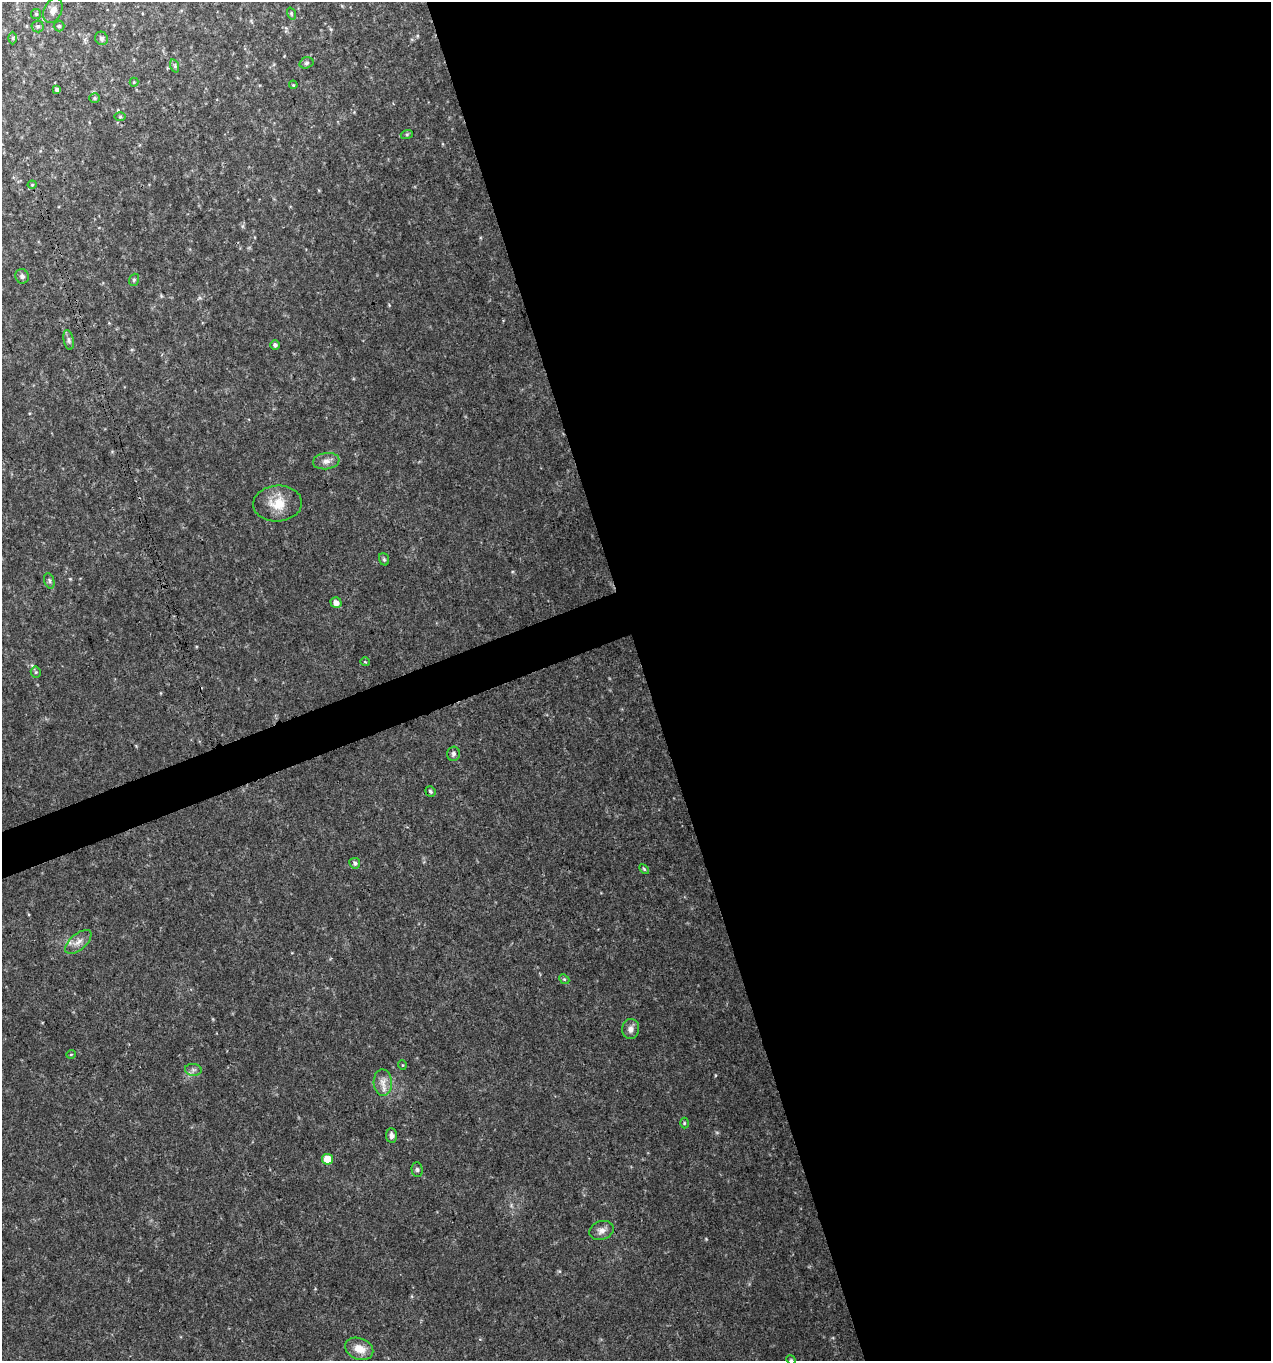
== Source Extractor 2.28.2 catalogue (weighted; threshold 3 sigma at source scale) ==
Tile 8 of 4 x 4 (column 4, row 2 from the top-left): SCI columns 3933-5201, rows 2722-4080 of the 5274 x 5444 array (HDU 1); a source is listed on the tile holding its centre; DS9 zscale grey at full resolution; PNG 1273 x 1363 px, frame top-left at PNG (2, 2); each listed source drawn as its Kron ellipse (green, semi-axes under 4 px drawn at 4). Shown black and unused: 51% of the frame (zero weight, under 3 of 4 exposures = <1% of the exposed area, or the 3 px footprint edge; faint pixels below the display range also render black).
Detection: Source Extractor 2.28.2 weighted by HDU 2 'WHT'; one run over the whole footprint, this tile lists its part. Background 0.0305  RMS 0.0038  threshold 0.0171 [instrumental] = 3 sigma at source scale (4.5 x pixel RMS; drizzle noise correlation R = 1.50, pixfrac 1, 0.0396/0.0396 arcsec/px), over >= 5 px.
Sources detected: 45; all 45 listed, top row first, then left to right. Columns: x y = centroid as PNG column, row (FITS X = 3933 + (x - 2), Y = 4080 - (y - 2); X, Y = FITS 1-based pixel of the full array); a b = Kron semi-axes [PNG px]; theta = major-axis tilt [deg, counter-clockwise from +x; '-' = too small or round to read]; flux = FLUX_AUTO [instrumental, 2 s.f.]
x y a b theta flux
53 10 13 8 64 2.3
36 14 5 5 - 0.54
291 14 6 3 -71 0.45
38 26 6 6 - 0.79
59 26 5 5 - 0.53
13 38 6 4 90 0.51
102 38 7 6 - 0.95
306 63 7 5 16 0.82
175 66 7 4 -72 0.58
134 82 4 4 - 0.36
293 85 4 3 - 0.36
57 90 4 3 - 0.82
95 98 5 4 - 0.55
120 117 6 4 0 0.43
407 134 6 4 18 0.52
32 185 4 4 - 0.38
22 276 7 6 - 1.1
134 280 6 5 - 0.62
69 340 10 5 -79 1.1
275 345 5 5 - 1.1
326 461 13 8 8 2.2
278 503 24 18 4 8
384 559 6 5 - 0.59
49 581 8 5 -72 0.83
336 603 5 5 - 2.5
365 662 5 3 - 0.3
36 672 5 5 - 0.58
453 754 7 6 - 1.1
430 791 5 4 - 0.65
355 863 5 5 - 0.84
644 869 6 3 -46 0.49
78 942 16 8 41 2.9
564 979 5 4 - 0.55
631 1029 10 8 82 2.1
71 1054 5 3 - 0.31
402 1065 4 3 - 0.28
193 1070 8 6 -7 1.2
383 1083 13 9 -86 3.1
684 1123 5 3 - 0.38
392 1136 7 5 -86 1.5
327 1159 5 5 - 6.9
417 1170 7 5 -88 0.82
602 1230 13 9 18 2.4
359 1349 14 10 -22 4.9
791 1360 5 4 - 0.42
Isophote crosses this tile's border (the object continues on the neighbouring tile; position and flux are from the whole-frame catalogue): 1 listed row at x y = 791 1360